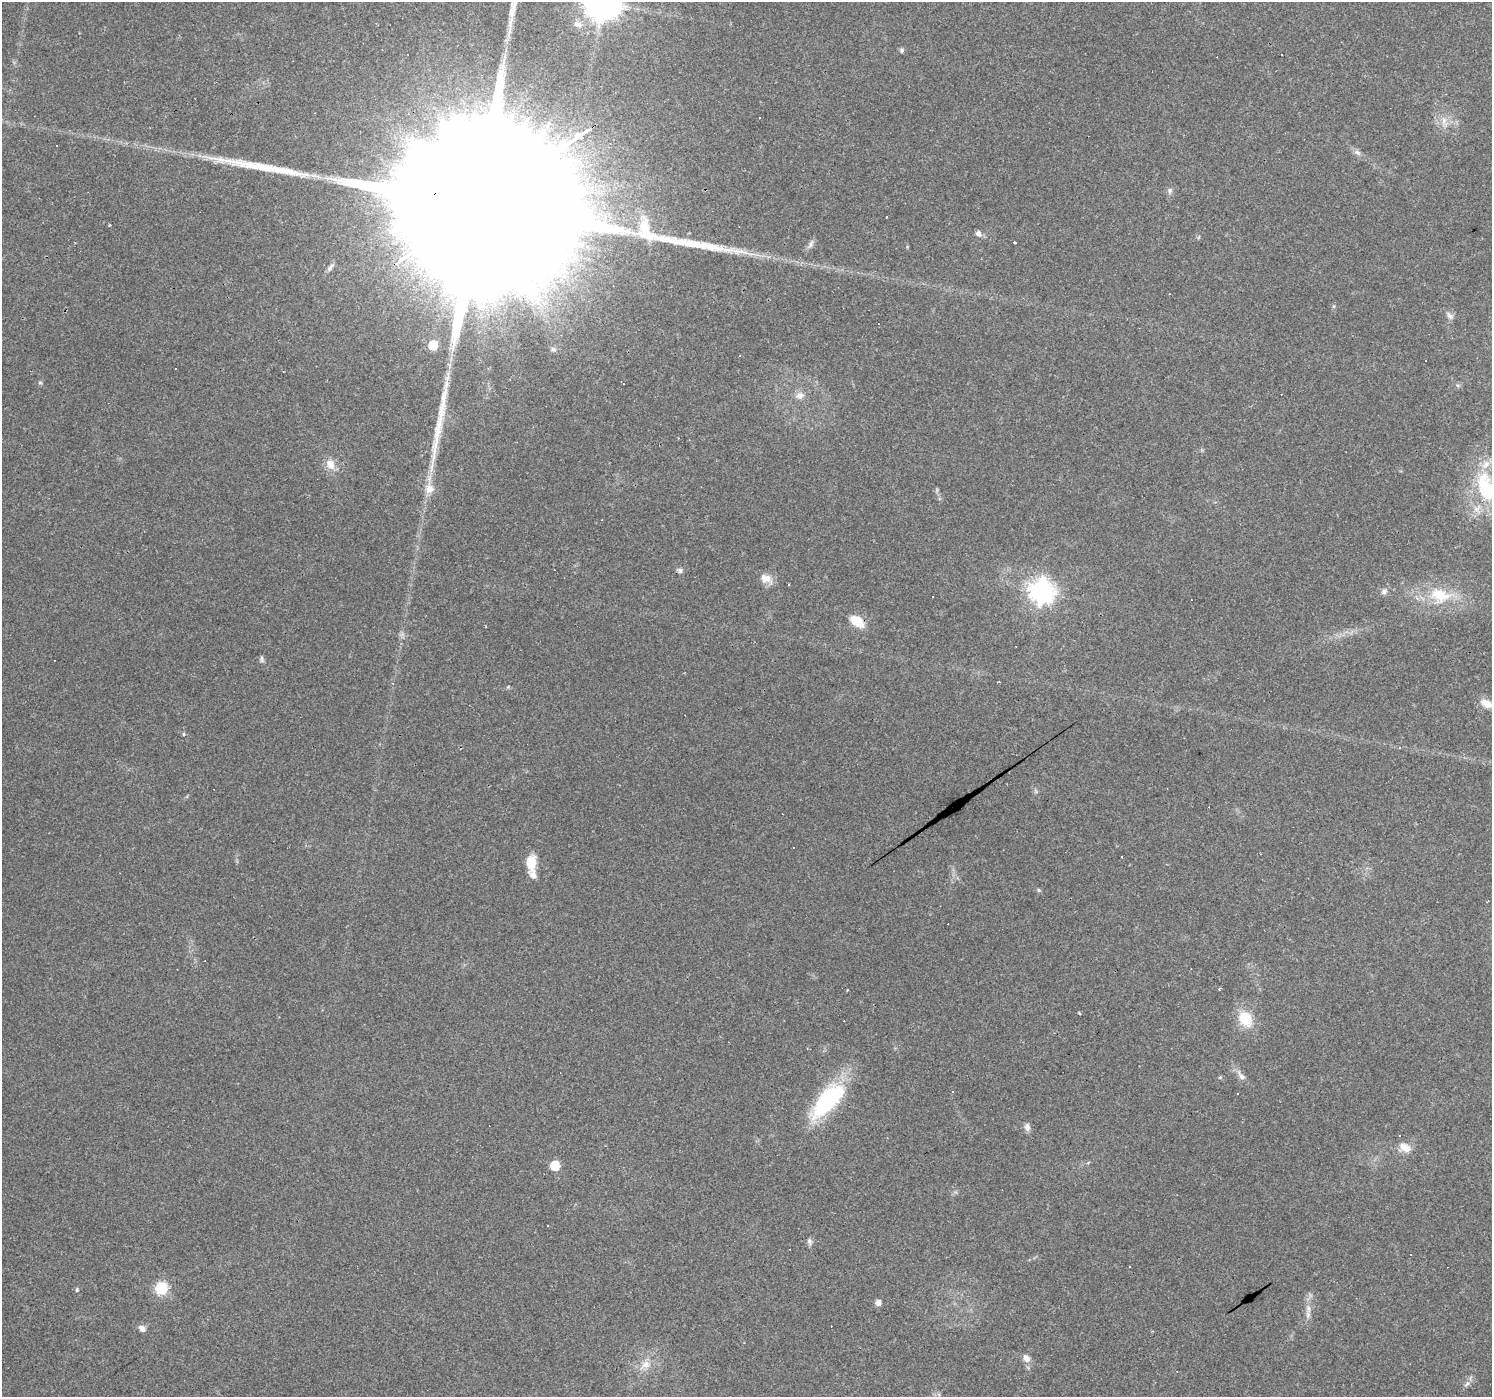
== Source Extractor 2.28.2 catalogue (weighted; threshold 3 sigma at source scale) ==
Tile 10 of 4 x 4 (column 2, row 3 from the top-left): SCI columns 1491-2980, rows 1524-2918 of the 5961 x 5898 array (HDU 1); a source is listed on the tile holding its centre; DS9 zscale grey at full resolution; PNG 1494 x 1399 px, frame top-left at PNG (2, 2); no overlay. Shown black and unused: <1% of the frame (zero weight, under 3 of 4 exposures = <1% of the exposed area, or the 3 px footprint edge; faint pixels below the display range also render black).
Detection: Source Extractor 2.28.2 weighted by HDU 2 'WHT'; one run over the whole footprint, this tile lists its part. Background 0.0723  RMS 0.0043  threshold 0.0195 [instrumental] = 3 sigma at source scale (4.5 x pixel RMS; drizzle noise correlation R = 1.50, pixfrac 1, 0.0396/0.0396 arcsec/px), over >= 5 px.
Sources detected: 89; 1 inside a brighter object's white glare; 30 cosmic-ray / hot-pixel residue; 2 long thin detections or spike segments (spike, bleed or trail) — not listed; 3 inside a brighter listed object's ellipse — not listed separately; the other 53 listed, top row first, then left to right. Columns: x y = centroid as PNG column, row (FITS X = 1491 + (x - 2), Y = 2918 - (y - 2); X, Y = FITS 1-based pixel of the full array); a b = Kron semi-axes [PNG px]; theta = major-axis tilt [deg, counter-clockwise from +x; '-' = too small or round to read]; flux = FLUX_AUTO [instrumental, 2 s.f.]
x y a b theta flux
603 3 11 10 - 1200
578 24 13 8 -10 2.8
902 50 5 5 - 1.1
1281 55 3 2 - 0.32
1444 121 18 7 -79 3.7
1357 152 10 7 -31 1.8
1170 190 8 7 - 1.3
484 202 154 31 34 110000
109 225 3 2 - 0.52
978 233 6 6 - 2
811 244 14 6 63 1.8
1450 316 14 7 -45 1.9
433 345 6 6 - 16
553 349 7 5 -13 1
800 396 12 10 20 3.3
330 464 15 12 -67 4.9
429 488 14 13 - 5.1
1486 488 45 22 -68 36
680 570 8 6 -13 1.2
766 579 17 11 -26 4.3
788 584 3 3 - 0.81
1041 591 9 9 - 310
1384 591 9 7 35 1.7
1440 595 33 22 -14 20
933 596 3 2 - 0.45
857 621 14 8 -36 10
262 659 9 5 -77 1
1486 703 17 10 -24 4.9
184 734 5 4 - 0.59
1400 747 4 3 - 0.46
1036 791 7 5 -60 0.9
531 862 20 12 83 7.2
1038 890 6 5 - 0.66
847 990 3 2 - 0.49
1245 1019 19 14 -57 12
1241 1076 15 7 -49 2.7
1220 1077 6 4 1 0.51
952 1091 3 3 - 0.53
826 1102 51 21 52 41
1027 1127 10 7 -82 1.9
1405 1147 17 10 -28 4.6
555 1165 6 6 - 19
809 1241 9 6 -78 1.4
1410 1255 3 2 - 0.44
1130 1266 2 2 - 0.34
161 1288 7 6 - 49
77 1290 6 4 86 0.6
878 1302 5 5 - 2.7
1308 1309 14 8 -85 3.1
142 1328 10 7 -43 1.9
1026 1358 9 7 -56 2.9
646 1365 12 9 36 4
1467 1384 10 5 48 1.5
Overlapping masked pixels (flux is a lower limit): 2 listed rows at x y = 484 202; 857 621
Isophote crosses this tile's border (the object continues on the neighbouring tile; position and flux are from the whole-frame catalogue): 4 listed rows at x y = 603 3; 484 202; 1486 488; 1486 703